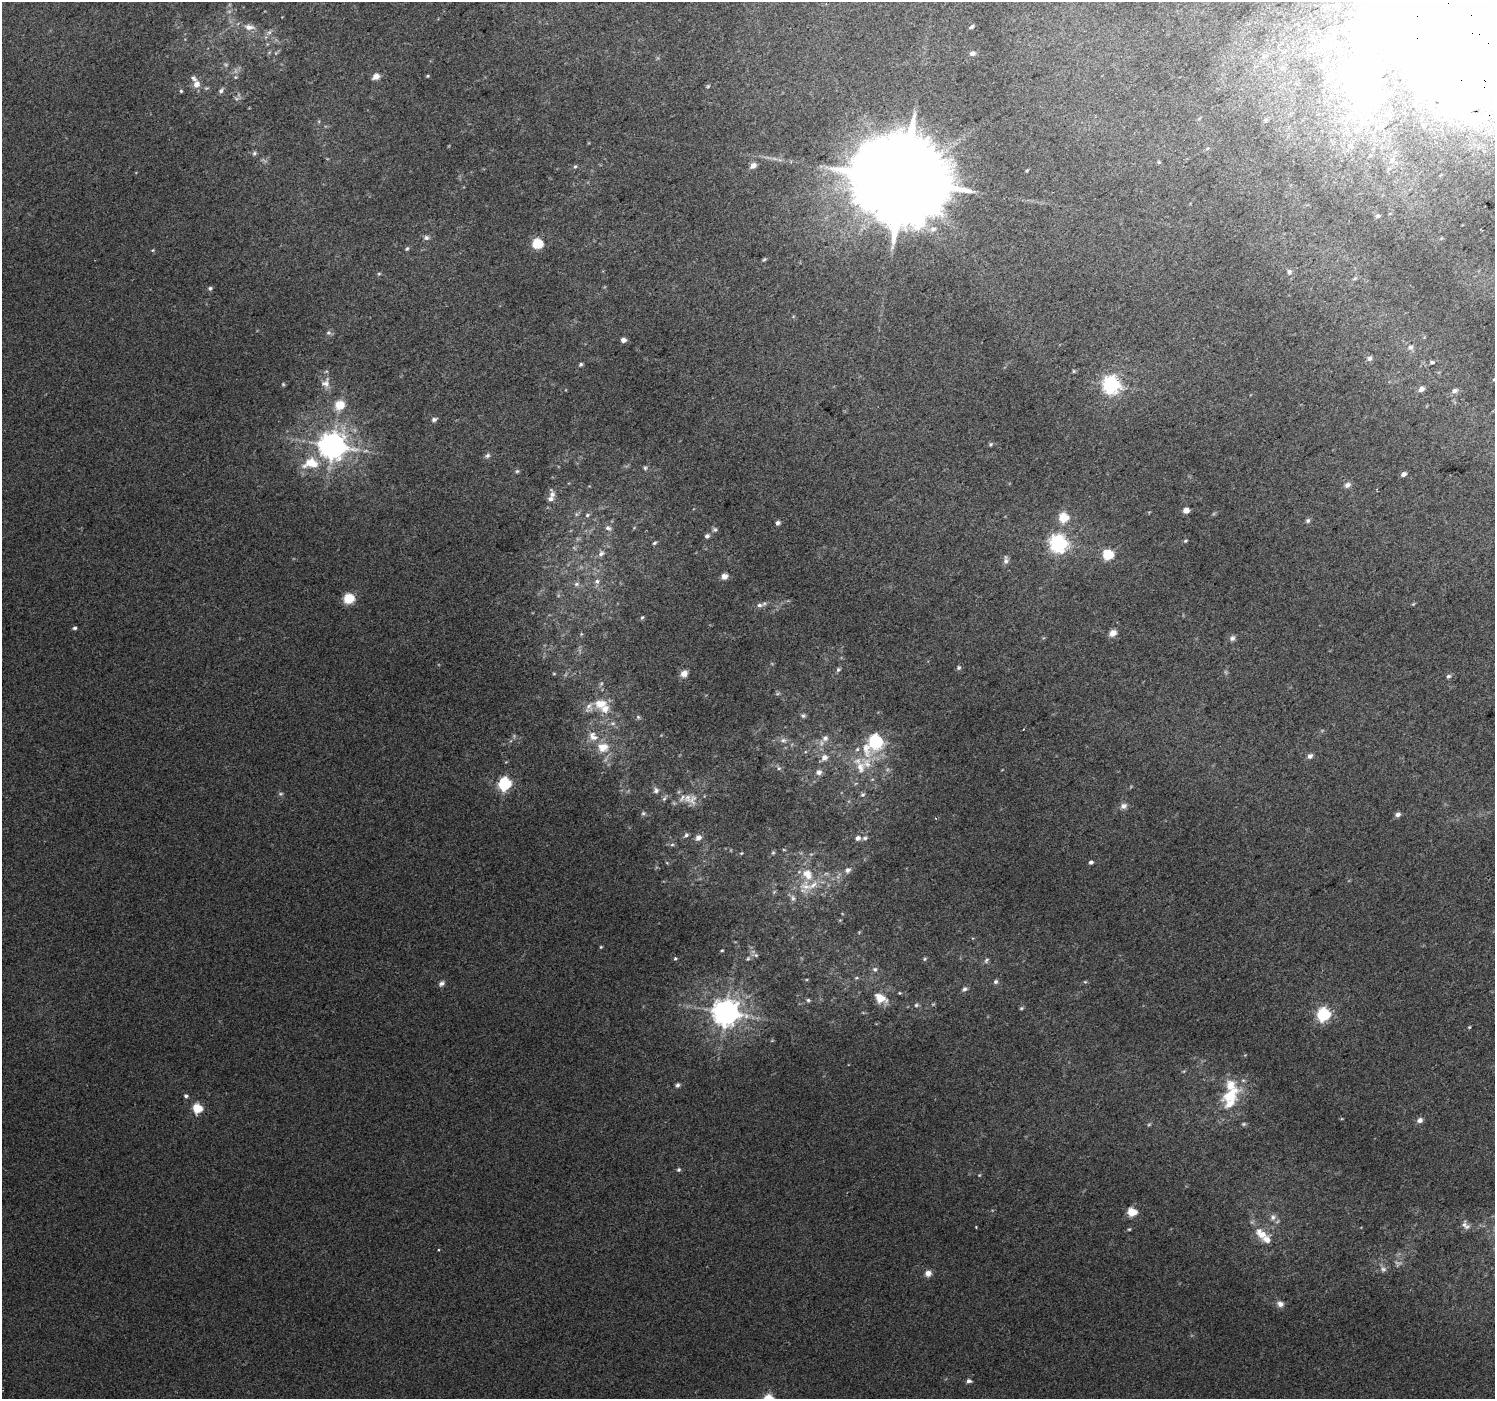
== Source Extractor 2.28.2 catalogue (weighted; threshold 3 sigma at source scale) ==
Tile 10 of 4 x 4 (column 2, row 3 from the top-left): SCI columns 1534-3026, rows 1620-3016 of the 6047 x 5969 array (HDU 1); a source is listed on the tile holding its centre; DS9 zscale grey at full resolution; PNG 1497 x 1401 px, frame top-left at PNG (2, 2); no overlay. Shown black and unused: <1% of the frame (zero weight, under 2 of 3 exposures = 2% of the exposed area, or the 3 px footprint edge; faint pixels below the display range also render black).
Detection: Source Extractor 2.28.2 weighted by HDU 2 'WHT'; one run over the whole footprint, this tile lists its part. Background 0.0119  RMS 0.0073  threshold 0.0329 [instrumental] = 3 sigma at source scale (4.5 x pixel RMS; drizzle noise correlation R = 1.50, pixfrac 1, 0.0396/0.0396 arcsec/px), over >= 5 px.
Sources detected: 195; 11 too faint to see at this stretch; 5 inside a brighter object's white glare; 3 cosmic-ray / hot-pixel residue — not listed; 12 inside a brighter listed object's ellipse — not listed separately; the other 164 listed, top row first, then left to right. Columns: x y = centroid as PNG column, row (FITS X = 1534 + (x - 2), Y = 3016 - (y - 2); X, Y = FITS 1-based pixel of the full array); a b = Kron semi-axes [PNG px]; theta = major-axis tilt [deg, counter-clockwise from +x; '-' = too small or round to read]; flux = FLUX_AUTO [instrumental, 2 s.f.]
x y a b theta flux
1335 5 11 7 11 4.7
249 27 14 7 -7 4.6
971 27 5 3 - 1.6
270 32 6 4 70 1.3
1332 45 23 17 12 27
1453 45 44 27 -34 4900
972 53 7 6 - 2.5
1332 75 18 12 -8 11
376 76 7 6 - 4.9
428 76 4 3 - 0.71
235 77 5 5 - 1
196 84 8 7 - 5.1
708 86 6 3 45 0.83
181 91 4 4 - 0.93
221 91 7 5 55 2
1349 116 8 6 4 3.1
1363 123 14 11 -10 9.3
1350 146 6 6 - 1.5
1207 148 6 4 29 1.2
254 153 7 5 46 1.4
1159 162 5 4 - 0.83
753 165 8 6 40 3.6
575 166 6 4 61 1
1027 171 5 3 - 0.76
903 180 29 24 22 15000
1378 216 6 5 - 1.8
933 229 8 7 - 3.5
426 238 8 7 - 2.2
537 244 6 5 - 51
407 249 6 4 49 1.1
153 250 5 4 - 0.7
764 259 6 4 47 1
1289 272 6 6 - 1.7
379 274 6 4 1 0.84
1354 279 7 3 19 1.2
210 288 6 5 - 1.4
328 333 7 7 - 1.7
623 340 5 4 - 4.3
1411 347 8 7 - 2.7
1369 358 7 6 - 2.2
1432 362 5 4 - 1.4
581 364 5 4 - 1.2
1074 371 4 4 - 0.74
1494 379 4 3 - 0.88
326 383 15 11 63 5.6
283 384 5 5 - 0.89
1111 385 7 6 - 300
1421 389 7 6 - 3.1
1454 391 9 6 15 2.5
340 405 10 9 - 12
434 419 8 6 18 1.9
991 444 6 5 - 1.2
332 446 9 8 - 990
487 456 8 6 32 1.9
311 463 23 15 7 20
645 468 7 5 90 1.3
517 471 6 5 - 1.2
1404 474 5 4 - 3.3
1347 485 8 7 - 2.9
552 494 14 7 -75 3.8
1186 510 5 4 - 8.2
576 514 7 4 89 1.3
587 515 7 5 20 1.4
1064 518 5 5 - 35
1308 520 6 6 - 1.6
777 523 5 5 - 2.5
608 528 10 7 -21 2.7
715 530 6 6 - 1.5
707 536 6 5 - 2.1
1185 541 5 4 - 0.99
654 543 5 4 - 1.1
1058 544 7 7 - 320
601 554 9 7 42 2.8
1108 555 6 5 - 50
1006 560 12 6 87 2.7
724 576 7 6 - 4.7
597 581 8 7 - 2.5
576 584 8 6 2 2.2
349 598 9 8 - 16
1413 604 6 4 33 0.75
759 605 10 7 6 2.9
642 618 6 4 61 1
75 628 4 4 - 1.4
1113 633 8 6 31 5.2
581 634 5 4 - 0.83
1232 638 8 6 48 2.2
959 668 6 6 - 1.2
838 670 7 6 - 1.4
684 673 9 7 42 4.7
554 674 5 3 - 0.65
1448 676 7 6 - 1.6
601 684 6 5 - 1.2
600 704 16 11 5 12
803 716 7 6 - 1.5
638 717 6 5 - 1.3
593 736 15 12 -46 7.6
825 738 9 8 - 3.7
783 740 9 7 -21 2.8
875 742 10 7 47 110
603 747 14 12 -1 11
1310 756 8 6 41 2.3
824 758 8 7 - 4.5
867 763 22 13 -52 14
779 768 6 5 - 1.4
819 772 8 7 - 3.1
504 784 6 6 - 110
656 790 8 7 - 2.2
280 794 7 5 0 1.2
863 794 7 6 - 1.5
664 798 10 5 53 1.5
688 798 12 11 - 5.3
1124 806 10 8 21 3.2
643 813 7 5 21 1.3
1398 814 6 5 - 2.3
686 835 6 5 - 1.6
698 838 8 7 - 3.3
858 838 6 5 - 3.2
865 838 7 5 1 1.6
672 845 6 4 1 1.2
741 853 4 4 - 0.63
773 853 5 5 - 0.94
1091 862 4 4 - 2.1
667 863 5 3 - 0.62
848 870 9 7 33 3
806 887 19 15 -24 14
774 892 6 4 46 0.88
793 898 9 6 -82 2.3
601 947 4 4 - 0.76
722 950 3 2 - 0.8
756 955 6 5 - 1.2
675 958 3 3 - 1.5
748 959 7 5 63 1.4
925 959 6 5 - 1.1
986 960 8 5 52 1.6
875 969 8 7 - 2.3
996 982 6 6 - 1.7
1085 982 5 5 - 0.84
441 983 8 6 43 2.2
964 989 7 6 - 2
900 993 5 4 - 0.77
880 998 16 10 -27 11
808 1000 6 5 - 1.2
916 1005 6 5 - 1.4
1021 1008 6 4 21 0.98
726 1012 9 8 - 940
1323 1014 6 6 - 120
1469 1027 4 4 - 0.66
677 1085 6 5 - 1.6
1229 1095 19 12 21 22
186 1096 5 4 - 1.5
197 1108 6 5 - 37
1420 1120 7 6 - 2.9
1244 1124 6 5 - 1.2
678 1170 5 5 - 1.3
979 1175 4 4 - 0.65
1132 1212 6 5 - 29
1273 1217 10 9 - 3.4
1464 1224 11 7 89 3.3
976 1227 2 2 - 0.59
1129 1229 4 4 - 0.74
1261 1233 19 12 -38 10
928 1273 8 7 - 4
1280 1304 10 8 -24 3.4
969 1381 5 4 - 2.6
Overlapping masked pixels (flux is a lower limit): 1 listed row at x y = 1453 45
Isophote crosses this tile's border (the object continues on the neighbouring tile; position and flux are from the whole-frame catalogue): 2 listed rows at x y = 1453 45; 1494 379